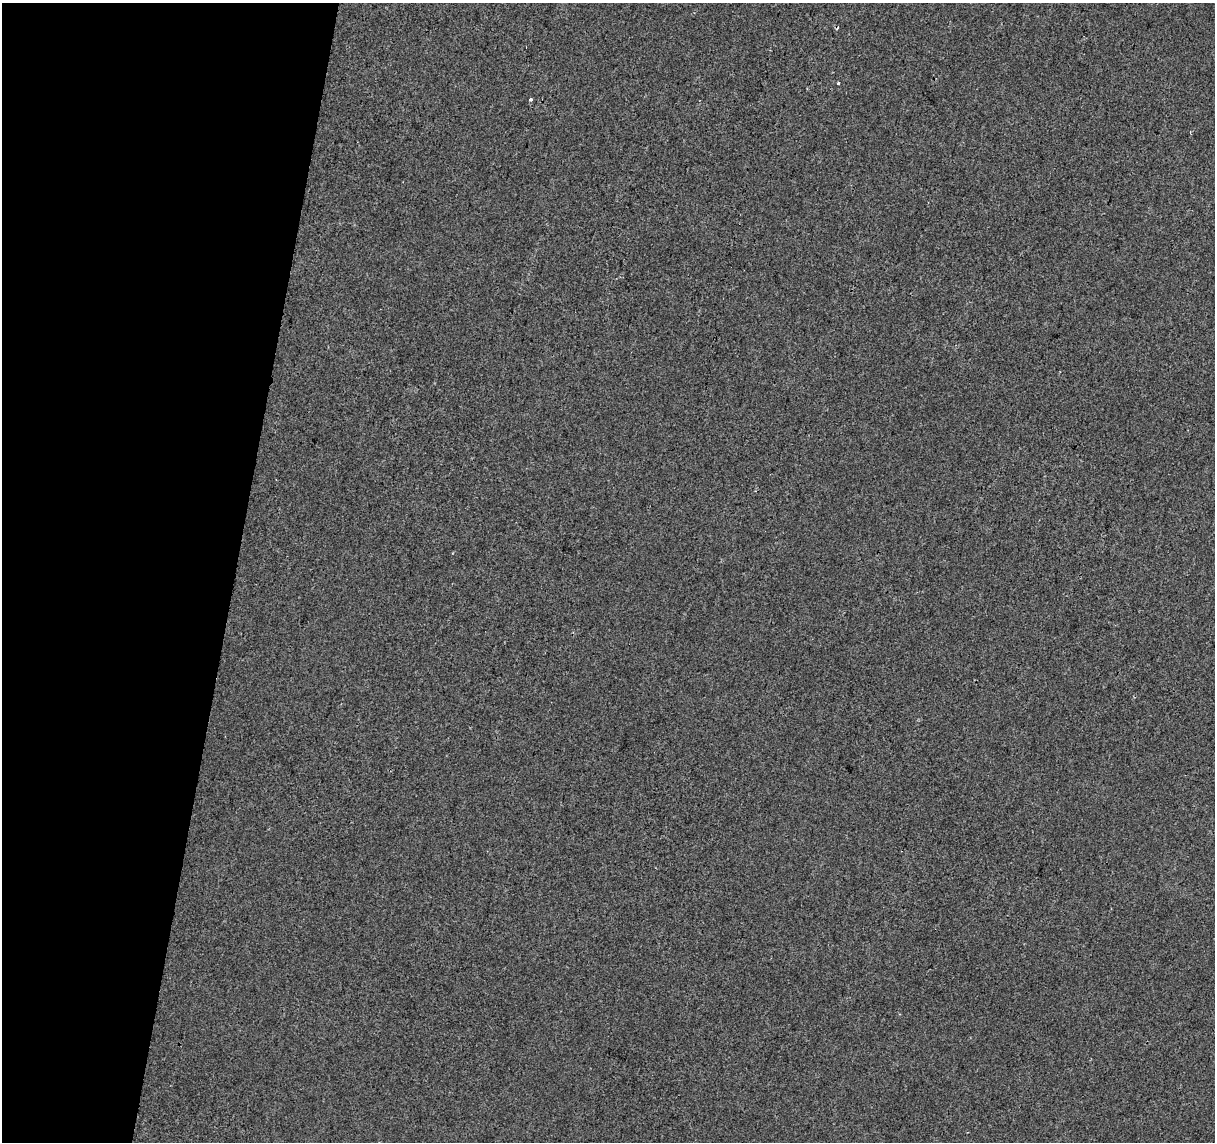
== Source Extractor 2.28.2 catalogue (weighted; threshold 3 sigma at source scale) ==
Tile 9 of 4 x 4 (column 1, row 3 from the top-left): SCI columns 8-1220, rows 1424-2563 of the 4858 x 5067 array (HDU 1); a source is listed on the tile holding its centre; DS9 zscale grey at full resolution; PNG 1217 x 1144 px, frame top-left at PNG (2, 3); no overlay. Shown black and unused: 19% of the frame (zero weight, under 2 of 3 exposures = <1% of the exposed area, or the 3 px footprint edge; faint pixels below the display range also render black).
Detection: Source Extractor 2.28.2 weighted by HDU 2 'WHT'; one run over the whole footprint, this tile lists its part. Background -2.32e-05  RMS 0.0042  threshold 0.0189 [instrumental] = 3 sigma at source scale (4.5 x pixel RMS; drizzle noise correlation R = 1.50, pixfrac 1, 0.0396/0.0396 arcsec/px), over >= 5 px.
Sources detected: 4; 1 cosmic-ray / hot-pixel residue — not listed; the other 3 listed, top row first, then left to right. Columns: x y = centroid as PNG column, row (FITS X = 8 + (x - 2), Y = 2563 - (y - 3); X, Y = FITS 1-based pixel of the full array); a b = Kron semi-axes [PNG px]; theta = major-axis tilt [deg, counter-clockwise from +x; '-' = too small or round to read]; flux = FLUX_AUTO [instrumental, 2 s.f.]
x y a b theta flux
838 83 4 3 - 1.5
530 100 3 3 - 2.6
1190 132 4 3 - 0.36